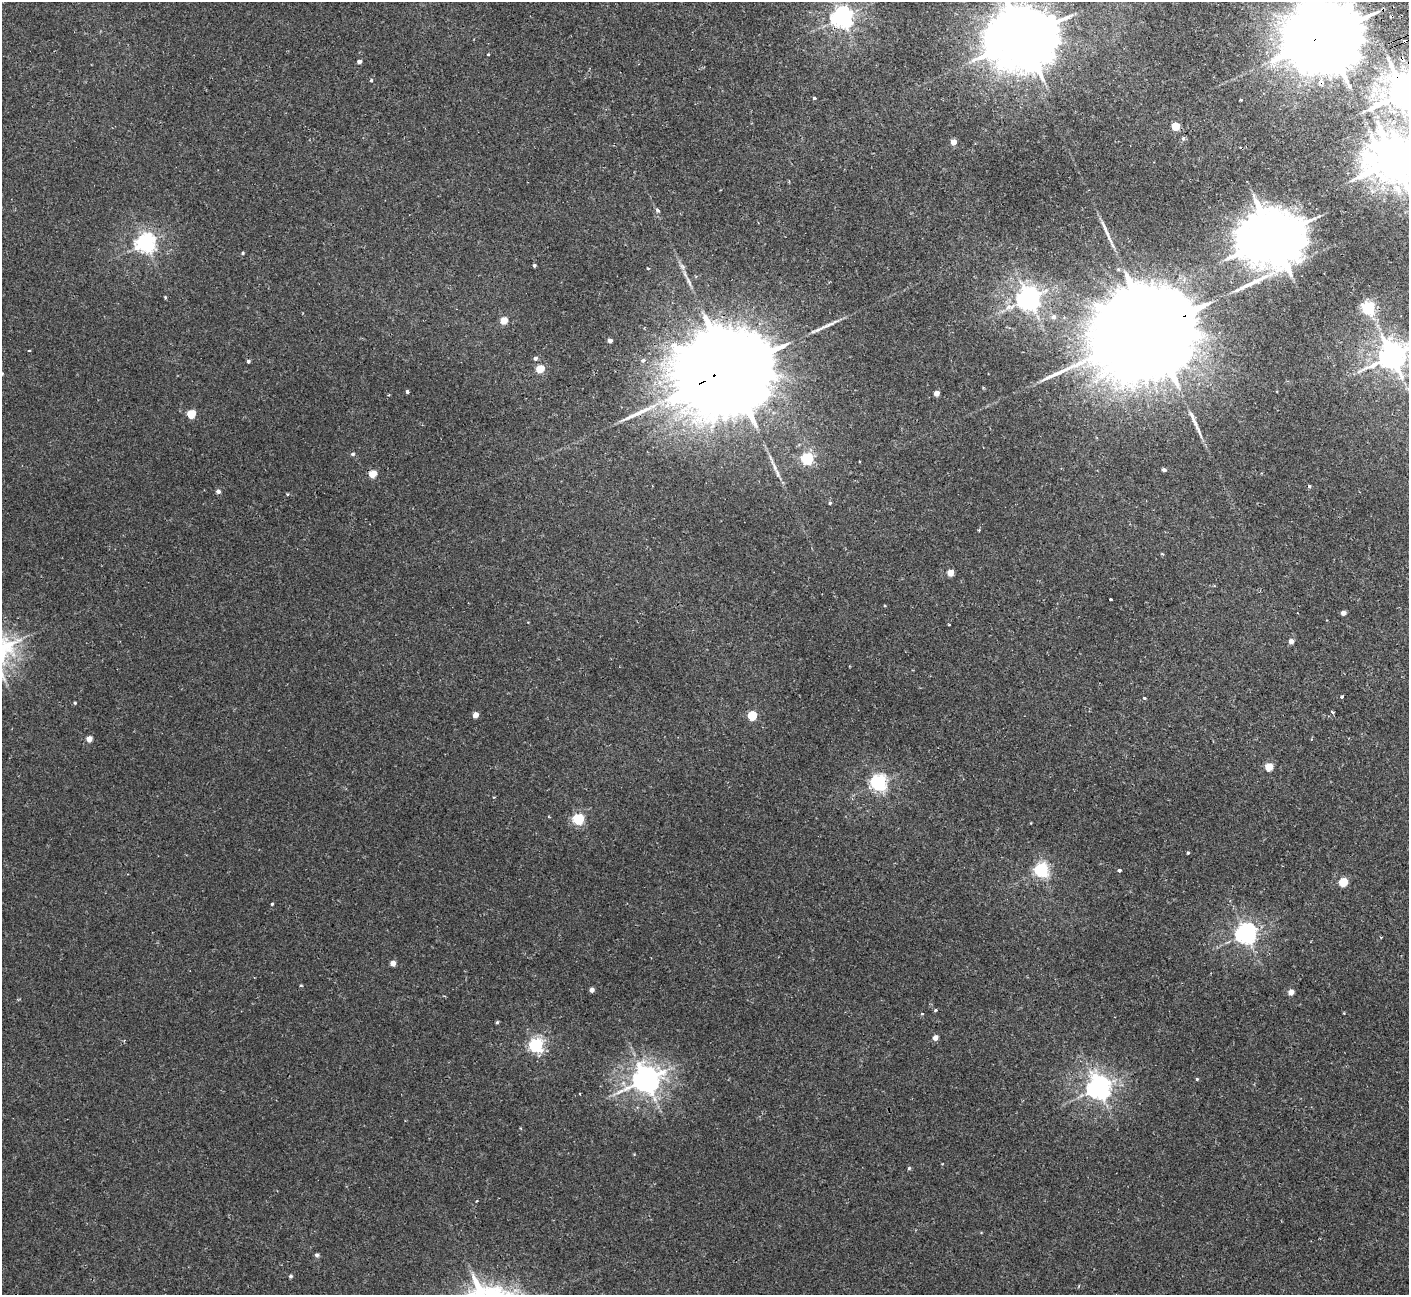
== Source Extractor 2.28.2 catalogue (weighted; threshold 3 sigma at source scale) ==
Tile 10 of 4 x 4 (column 2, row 3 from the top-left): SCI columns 1461-2867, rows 1480-2772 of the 5737 x 5674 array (HDU 1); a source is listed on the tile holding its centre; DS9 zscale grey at full resolution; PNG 1411 x 1297 px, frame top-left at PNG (2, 2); no overlay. Shown black and unused: <1% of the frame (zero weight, under 2 of 3 exposures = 3% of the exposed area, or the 3 px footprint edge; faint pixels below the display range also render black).
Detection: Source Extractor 2.28.2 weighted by HDU 2 'WHT'; one run over the whole footprint, this tile lists its part. Background 0.0296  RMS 0.0027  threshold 0.012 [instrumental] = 3 sigma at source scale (4.5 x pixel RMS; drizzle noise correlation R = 1.50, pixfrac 1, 0.05/0.05 arcsec/px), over >= 5 px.
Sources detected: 90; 1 inside a brighter object's white glare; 3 cosmic-ray / hot-pixel residue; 4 long thin detections or spike segments (spike, bleed or trail) — not listed; the other 82 listed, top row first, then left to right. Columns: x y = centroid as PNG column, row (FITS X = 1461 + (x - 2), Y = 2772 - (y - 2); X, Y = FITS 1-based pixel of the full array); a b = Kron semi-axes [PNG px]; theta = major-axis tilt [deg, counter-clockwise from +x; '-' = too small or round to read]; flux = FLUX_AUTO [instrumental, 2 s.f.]
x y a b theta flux
842 17 7 7 - 180
1326 35 25 18 19 3800
1023 37 20 16 17 2300
488 55 3 3 - 0.56
359 61 4 4 - 1.1
1404 93 11 10 - 690
814 98 3 3 - 0.7
1240 100 3 3 - 0.55
1175 126 5 5 - 7.7
1183 138 5 4 - 0.59
953 142 4 4 - 2.4
1395 160 15 13 0 1000
657 210 5 4 - 0.8
1273 237 19 16 24 1700
145 243 7 6 - 130
243 253 4 3 - 0.35
534 265 3 3 - 0.49
648 268 4 3 - 0.24
1029 298 7 7 - 240
1368 308 6 5 - 45
1053 317 7 6 - 1
504 320 5 4 - 5.6
1150 330 57 19 22 13000
610 341 4 4 - 1.3
29 351 4 2 - 0.18
1392 356 9 8 - 370
535 358 5 4 - 0.8
643 360 5 4 - 0.77
248 361 4 3 - 0.52
540 369 5 4 - 8
733 369 45 20 22 9900
983 387 4 3 - 0.27
408 391 3 3 - 0.67
936 393 4 4 - 2.5
191 414 5 5 - 9.7
353 454 5 4 - 0.47
807 459 5 5 - 39
1164 470 4 3 - 0.74
373 474 5 4 - 6.3
1309 486 4 4 - 0.41
218 491 5 5 - 0.92
287 494 4 3 - 0.26
830 503 4 4 - 0.42
979 530 3 3 - 0.27
1162 554 4 3 - 0.32
950 573 4 4 - 4.5
1110 599 3 3 - 0.31
1343 613 4 4 - 1.6
949 625 2 2 - 0.29
1291 641 4 4 - 1.8
1342 696 3 3 - 1
1144 698 4 3 - 0.34
75 703 4 3 - 0.31
1332 712 3 3 - 0.66
475 715 4 4 - 2.6
752 715 5 5 - 14
89 739 4 4 - 2.7
1269 767 5 5 - 7.9
878 783 6 6 - 93
578 819 5 5 - 29
1188 853 3 3 - 0.44
1041 870 6 6 - 62
1119 870 4 3 - 0.52
1343 882 5 5 - 12
272 904 3 3 - 0.28
1246 934 7 7 - 160
1381 937 3 2 - 0.21
393 963 4 4 - 2.6
592 990 4 4 - 1.1
1291 992 4 4 - 2.7
935 1010 4 3 - 0.34
1344 1013 2 2 - 0.21
922 1014 4 3 - 0.24
497 1022 4 4 - 0.36
935 1038 5 4 - 1.9
536 1045 6 6 - 68
1197 1079 4 3 - 0.27
645 1080 9 8 - 350
1098 1088 8 7 - 230
909 1168 5 4 - 0.32
317 1255 6 5 - 0.55
291 1276 5 4 - 0.41
Overlapping masked pixels (flux is a lower limit): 5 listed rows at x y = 842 17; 1326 35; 1404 93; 1150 330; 733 369
Isophote crosses this tile's border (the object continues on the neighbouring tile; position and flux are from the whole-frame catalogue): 5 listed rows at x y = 1326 35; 1023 37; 1404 93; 1395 160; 1392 356
Unlisted compact peaks at least as high as the median listed source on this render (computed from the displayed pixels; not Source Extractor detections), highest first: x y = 371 80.